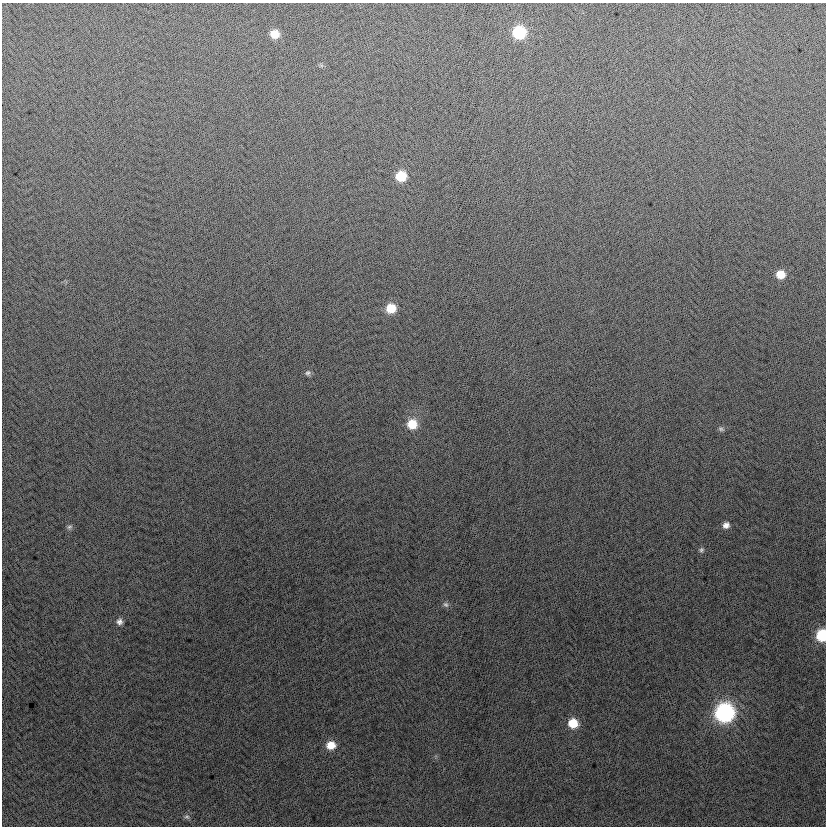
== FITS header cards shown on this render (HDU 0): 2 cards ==
NAXIS1  =                  824
NAXIS2  =                  824

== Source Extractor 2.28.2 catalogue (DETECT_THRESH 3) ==
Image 824 x 824 px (HDU 0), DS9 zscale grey, 1 PNG px = 1 image px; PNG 828 x 828 px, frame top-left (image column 1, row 824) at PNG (2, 3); no overlay
Background 1.43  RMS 13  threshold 38.9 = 3 sigma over >= 5 px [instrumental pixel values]
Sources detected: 18; all 18 listed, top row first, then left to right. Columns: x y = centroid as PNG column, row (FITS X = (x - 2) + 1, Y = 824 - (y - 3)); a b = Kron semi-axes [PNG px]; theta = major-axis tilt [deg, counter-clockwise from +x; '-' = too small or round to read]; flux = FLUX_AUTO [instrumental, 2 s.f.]
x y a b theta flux
519 32 9 9 - 60000
275 34 9 8 - 12000
401 176 9 8 - 26000
780 274 8 8 - 12000
391 308 9 8 - 20000
308 373 7 7 - 2300
412 424 10 10 - 19000
721 429 9 5 -23 2000
726 525 8 7 - 4600
69 527 8 6 16 2000
701 550 7 6 - 1900
446 605 9 7 -42 2500
119 622 8 8 - 3700
822 635 8 7 - 46000
725 712 10 10 - 270000
573 723 9 9 - 19000
331 745 10 9 - 12000
187 817 8 6 -38 2300
At the frame edge (FLAGS 8, measured only in part): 1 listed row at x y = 822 635